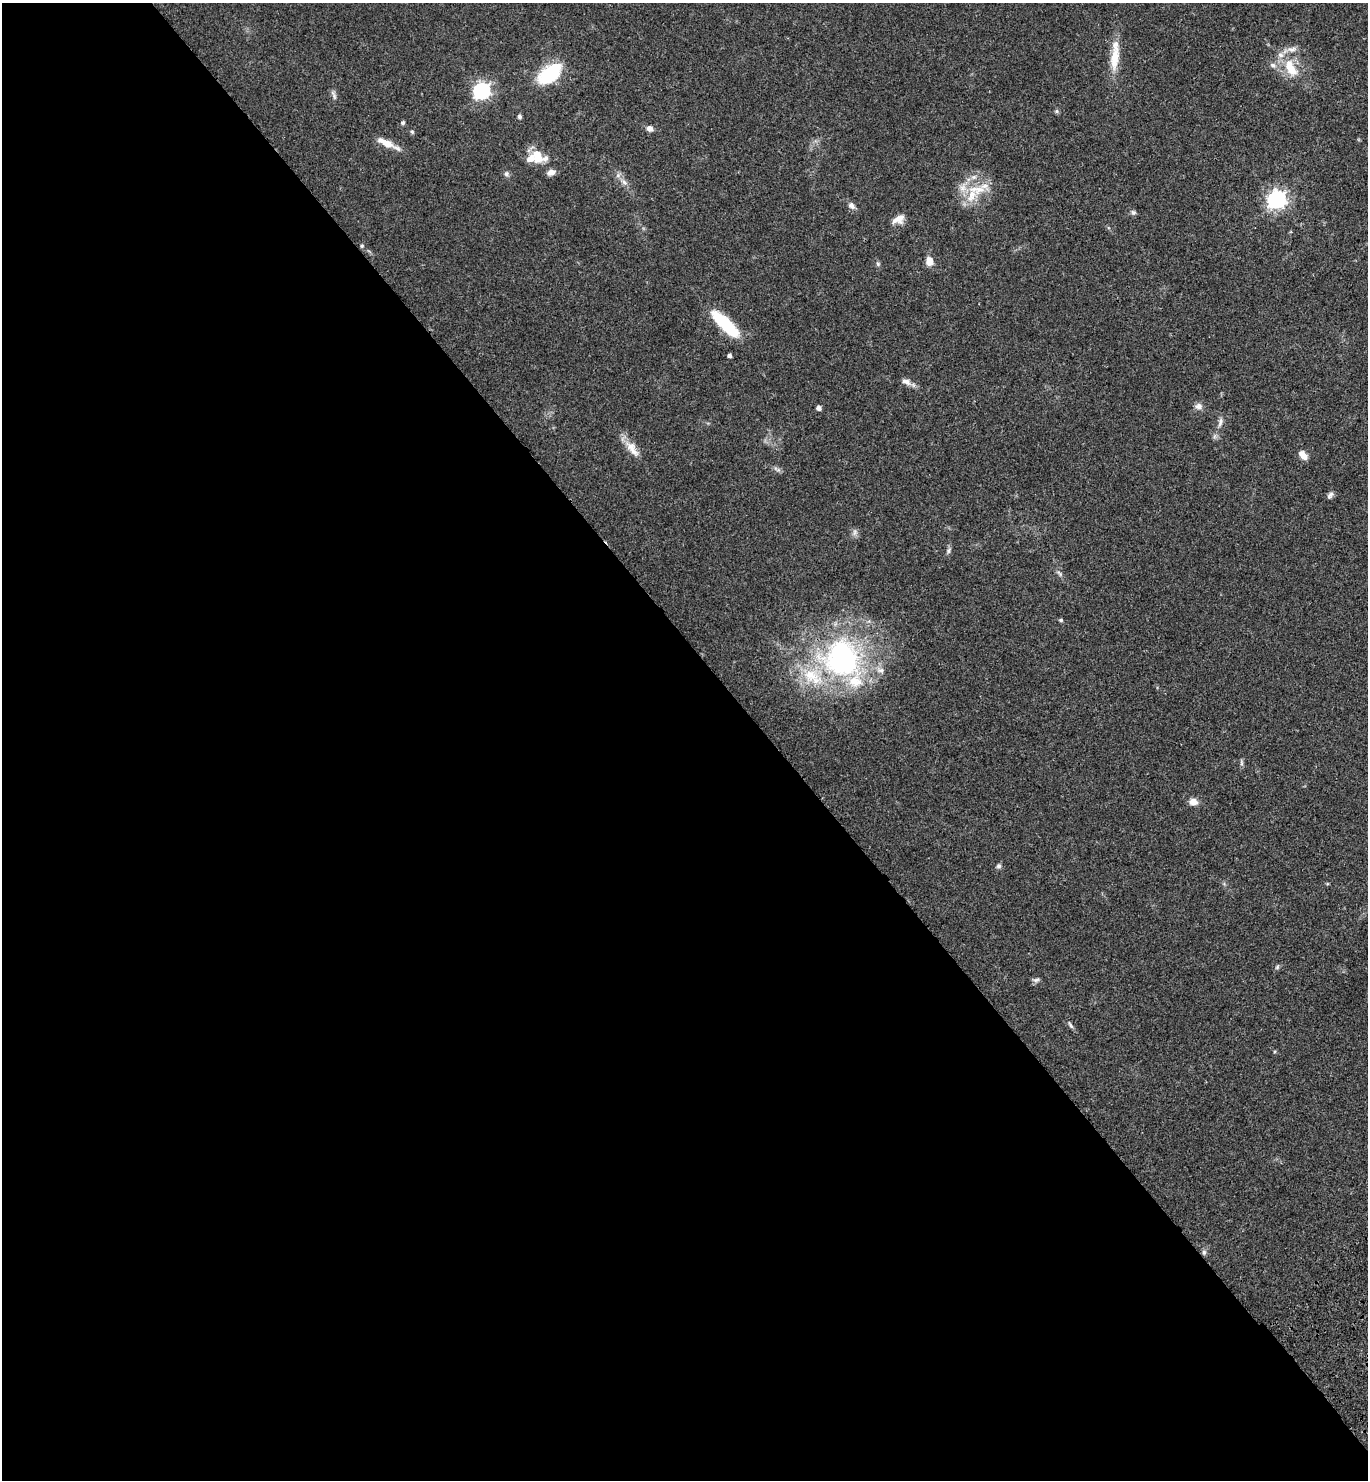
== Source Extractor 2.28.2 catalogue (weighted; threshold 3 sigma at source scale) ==
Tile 9 of 4 x 4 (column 1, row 3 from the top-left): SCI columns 245-1610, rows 1580-3057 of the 6096 x 6112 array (HDU 1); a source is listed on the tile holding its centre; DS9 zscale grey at full resolution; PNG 1370 x 1482 px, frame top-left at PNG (2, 3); no overlay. Shown black and unused: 56% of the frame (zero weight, under 3 of 4 exposures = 6% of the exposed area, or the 3 px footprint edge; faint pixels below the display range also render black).
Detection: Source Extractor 2.28.2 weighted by HDU 2 'WHT'; one run over the whole footprint, this tile lists its part. Background 0.047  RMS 0.0053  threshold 0.024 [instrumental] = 3 sigma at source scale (4.5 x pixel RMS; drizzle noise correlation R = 1.50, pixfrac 1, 0.05/0.05 arcsec/px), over >= 5 px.
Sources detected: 56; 9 inside a brighter listed object's ellipse — not listed separately; the other 47 listed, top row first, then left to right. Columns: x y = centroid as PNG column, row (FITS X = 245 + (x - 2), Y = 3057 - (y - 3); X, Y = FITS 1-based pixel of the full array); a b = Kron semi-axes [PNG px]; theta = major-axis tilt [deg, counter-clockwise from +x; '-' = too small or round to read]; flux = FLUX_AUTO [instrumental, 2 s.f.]
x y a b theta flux
1115 58 34 10 83 11
1273 65 9 6 -27 1.9
1290 68 28 14 -61 14
550 73 28 15 39 29
481 91 8 8 - 110
334 95 14 5 -69 1.7
1057 111 6 4 90 0.8
519 116 6 5 - 0.92
403 122 5 5 - 0.88
650 128 8 7 - 2.3
412 132 5 4 - 0.71
387 143 26 7 -25 7.3
537 156 21 14 -75 8.4
551 172 10 7 17 2.9
506 174 7 6 - 1.2
974 177 8 6 20 1.9
624 182 9 6 -42 2
977 189 32 11 0 12
1276 199 8 8 - 170
851 206 10 7 -45 2.2
1133 212 7 6 - 1.1
898 219 17 10 24 4.2
362 246 5 4 - 0.64
929 261 10 8 -88 4.2
878 264 6 4 -47 0.83
725 324 39 12 -44 23
729 355 4 4 - 1.1
906 382 13 7 -26 2.9
1198 406 10 8 -1 2.4
819 408 5 4 - 1.7
1220 422 15 6 75 2.3
632 449 26 11 -55 6.7
1303 455 13 7 -50 3.6
777 469 13 4 -25 1.4
1330 495 10 6 53 1.6
855 532 9 6 73 1.6
949 551 9 5 60 1.2
1059 573 10 4 -52 1.2
1061 620 5 4 - 0.78
842 658 53 49 -38 120
1241 763 9 4 -82 0.96
1193 802 10 8 -7 3.7
998 866 6 6 - 1.2
1277 967 6 5 - 0.89
1036 980 10 5 14 1.3
1070 1025 12 4 -59 1.2
1204 1252 7 6 - 1.2
Overlapping masked pixels (flux is a lower limit): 1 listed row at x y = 842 658